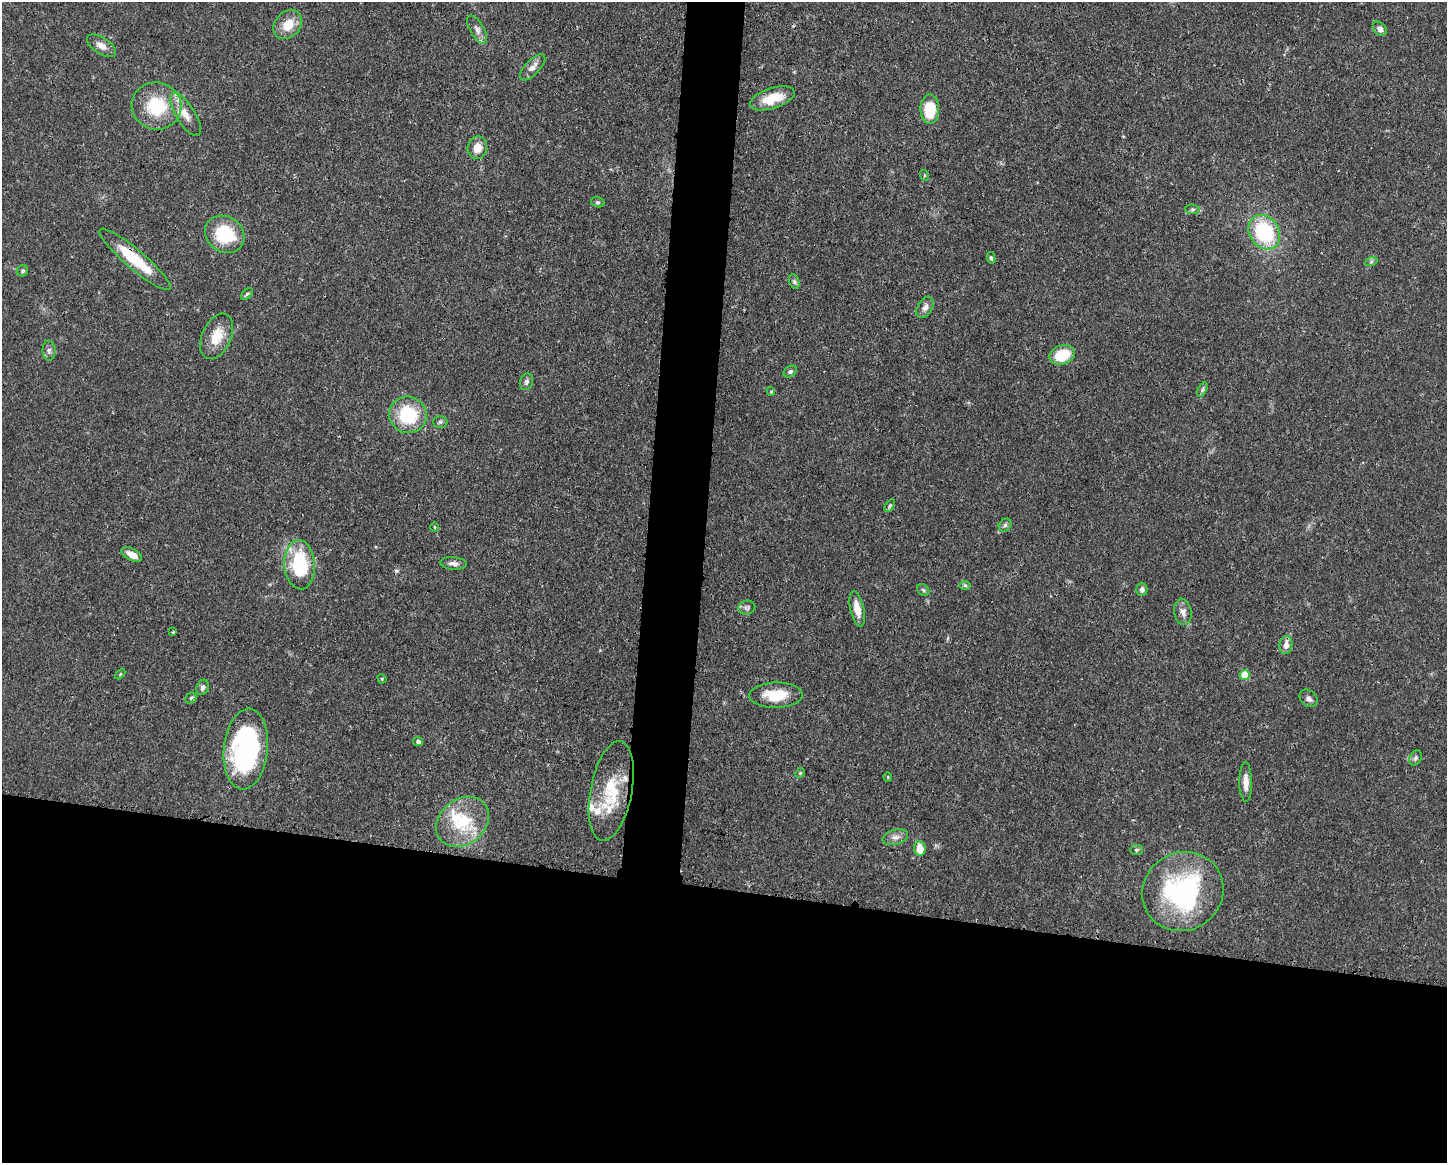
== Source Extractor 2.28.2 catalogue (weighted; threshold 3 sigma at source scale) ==
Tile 11 of 3 x 4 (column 2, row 4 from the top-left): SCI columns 1560-3004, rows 6-1166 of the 4674 x 4656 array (HDU 1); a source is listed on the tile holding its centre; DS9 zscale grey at full resolution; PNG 1449 x 1165 px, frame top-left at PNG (2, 2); each listed source drawn as its Kron ellipse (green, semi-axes under 4 px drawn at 4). Shown black and unused: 27% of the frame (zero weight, under 3 of 4 exposures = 1% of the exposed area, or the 3 px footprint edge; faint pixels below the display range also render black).
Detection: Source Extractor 2.28.2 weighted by HDU 2 'WHT'; one run over the whole footprint, this tile lists its part. Background 0.0441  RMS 0.0029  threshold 0.0131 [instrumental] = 3 sigma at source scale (4.5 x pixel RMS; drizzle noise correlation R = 1.50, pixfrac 1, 0.05/0.05 arcsec/px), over >= 5 px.
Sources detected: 69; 5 inside a brighter listed object's ellipse — not listed separately; the other 64 listed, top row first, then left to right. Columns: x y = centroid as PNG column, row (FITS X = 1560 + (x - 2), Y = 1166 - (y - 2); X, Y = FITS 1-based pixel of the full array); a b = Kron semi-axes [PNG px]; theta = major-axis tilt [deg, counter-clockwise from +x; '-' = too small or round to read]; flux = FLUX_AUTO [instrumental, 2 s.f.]
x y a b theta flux
288 25 16 12 46 5.1
1380 29 8 6 -46 1.6
477 30 16 7 -60 1.7
101 46 16 8 -33 2.3
533 67 17 7 47 2
772 98 23 10 18 7
156 106 25 23 -15 16
930 109 14 9 -90 10
186 114 25 9 -58 4.2
477 148 11 9 79 3.5
924 175 5 3 - 0.28
598 202 7 5 -19 0.53
1192 209 7 4 -5 0.55
1264 232 18 14 -57 22
225 234 21 17 -34 15
991 258 6 4 -79 0.51
135 259 46 9 -40 13
1371 262 6 4 19 0.46
22 271 6 5 - 0.57
794 282 8 5 -70 0.65
247 294 7 4 44 0.51
925 307 12 7 59 1.5
217 336 24 14 66 6.2
49 351 10 6 -89 1.1
1062 355 13 9 19 9.2
790 372 7 5 31 0.62
526 382 8 6 70 0.89
1202 390 8 4 60 0.56
771 391 4 4 - 0.29
408 415 19 18 - 15
440 422 7 6 - 0.64
890 505 7 4 59 0.52
1005 525 7 5 46 0.67
435 527 4 3 - 0.34
132 554 11 5 -27 2.9
454 563 13 6 -5 1.4
300 565 24 15 -86 19
965 585 6 4 -1 0.47
1142 589 7 5 90 1
923 590 7 5 -45 0.54
747 608 8 7 - 0.92
857 609 18 7 -77 3.6
1183 612 13 8 -79 1.8
173 632 3 3 - 0.49
1286 645 9 6 84 2
120 674 6 4 46 0.34
1245 675 5 5 - 8.1
382 679 5 4 - 0.29
202 687 8 6 68 0.85
776 695 27 12 1 8.4
191 698 6 4 44 0.45
1309 698 10 8 -43 1.2
418 741 5 4 - 0.73
246 749 40 22 84 53
1416 758 8 5 63 0.76
800 773 5 4 - 0.32
888 777 5 4 - 0.35
1246 782 19 6 -89 2.7
611 791 51 20 79 15
462 822 28 22 38 15
895 837 13 7 15 1.6
920 849 7 6 - 4
1136 850 6 5 - 0.49
1183 891 41 39 33 45
Overlapping masked pixels (flux is a lower limit): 1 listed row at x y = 135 259